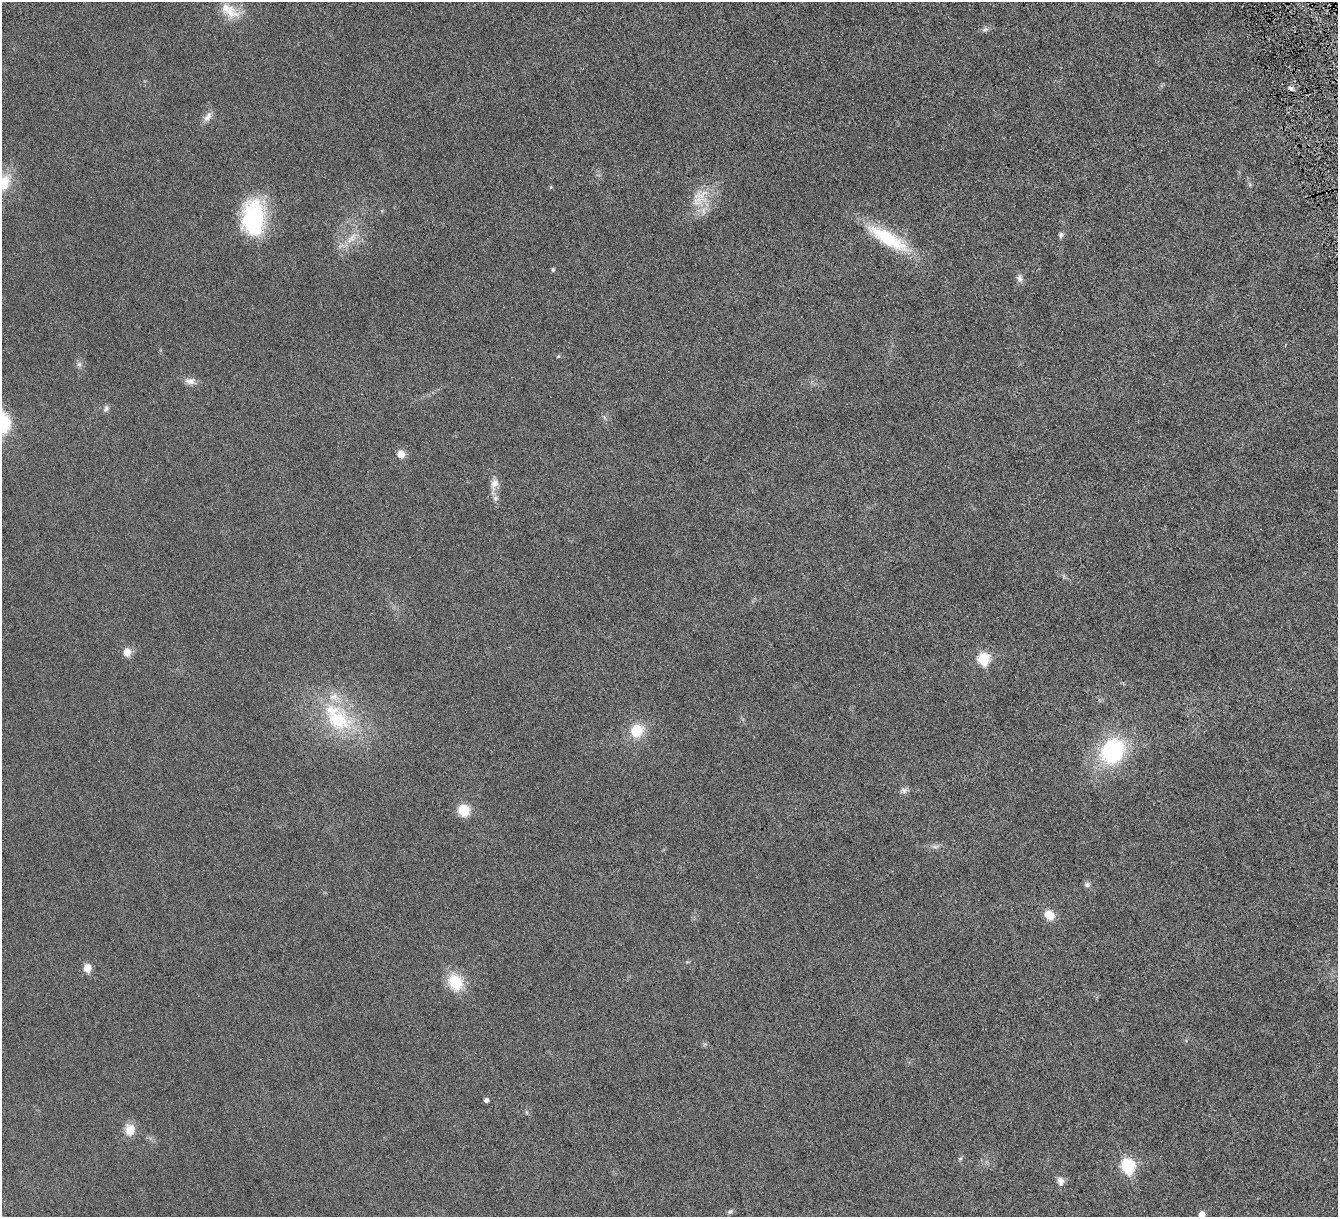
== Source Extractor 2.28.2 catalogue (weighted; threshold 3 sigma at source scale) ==
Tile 10 of 4 x 4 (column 2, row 3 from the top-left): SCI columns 1343-2678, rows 1498-2712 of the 5353 x 5300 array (HDU 1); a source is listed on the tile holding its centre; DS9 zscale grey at full resolution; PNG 1340 x 1219 px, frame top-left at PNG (2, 2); no overlay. Shown black and unused: <1% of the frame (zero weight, under 4 of 8 exposures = <1% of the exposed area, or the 3 px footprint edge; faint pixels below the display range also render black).
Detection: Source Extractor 2.28.2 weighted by HDU 2 'WHT'; one run over the whole footprint, this tile lists its part. Background 0.0252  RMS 0.0048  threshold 0.0198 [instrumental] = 3 sigma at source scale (4.09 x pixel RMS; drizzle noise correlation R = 1.36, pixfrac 0.8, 0.05/0.05 arcsec/px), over >= 5 px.
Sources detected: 40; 1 too faint to see at this stretch — not listed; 2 inside a brighter listed object's ellipse — not listed separately; the other 37 listed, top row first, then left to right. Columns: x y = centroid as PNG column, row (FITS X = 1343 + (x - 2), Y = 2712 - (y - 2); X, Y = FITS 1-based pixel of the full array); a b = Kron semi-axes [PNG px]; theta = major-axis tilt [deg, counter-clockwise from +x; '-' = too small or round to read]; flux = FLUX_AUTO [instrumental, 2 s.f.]
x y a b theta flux
229 11 31 15 -34 9.1
985 29 9 4 9 1.1
1291 88 6 5 - 1
208 117 15 8 56 2.6
3 183 22 16 70 11
551 187 5 4 - 0.5
700 198 32 19 55 12
254 218 38 24 89 41
1061 235 7 6 - 1.1
351 238 21 8 48 5.3
888 238 59 16 -31 25
553 269 5 4 - 0.64
1020 279 10 7 -73 1.7
558 356 5 4 - 0.53
79 364 7 7 - 1.2
190 381 15 8 -5 2.6
106 408 10 6 68 1.1
401 454 5 5 - 7.5
494 484 17 10 70 3.6
127 652 9 8 - 4.2
983 659 7 6 - 31
337 720 44 35 -27 37
637 731 15 14 - 11
1112 751 26 21 49 46
904 790 9 7 14 1.5
464 810 12 12 - 8.7
1087 885 7 6 - 1.2
1049 915 10 9 - 6.4
87 968 6 5 - 8.5
455 982 18 14 -66 15
486 1100 4 4 - 1.4
130 1130 14 11 -89 5.8
960 1158 6 4 29 0.65
1127 1166 8 7 - 49
1060 1181 12 9 -74 2.5
730 1212 8 5 37 0.89
1202 1215 5 5 - 4.4
Isophote crosses this tile's border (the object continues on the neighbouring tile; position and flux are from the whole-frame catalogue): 2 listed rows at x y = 3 183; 1202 1215